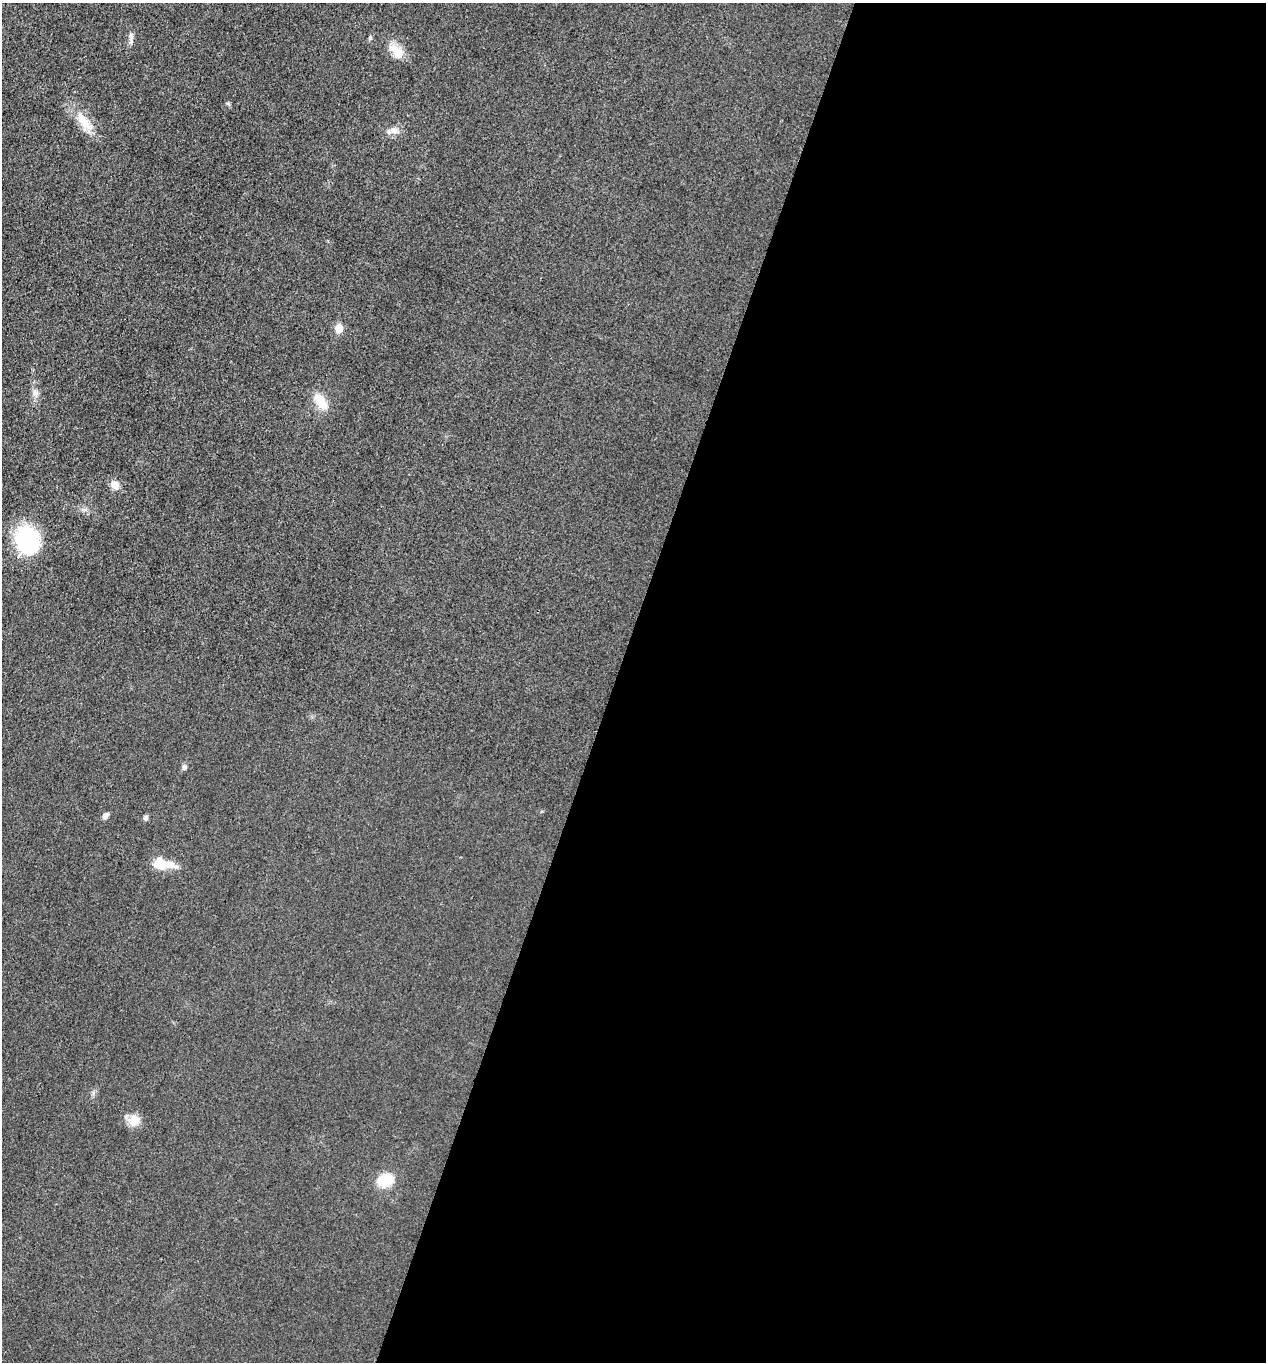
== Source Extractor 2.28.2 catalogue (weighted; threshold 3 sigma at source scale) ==
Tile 12 of 4 x 4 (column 4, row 3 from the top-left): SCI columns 4066-5329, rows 1363-2722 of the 5466 x 5451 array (HDU 1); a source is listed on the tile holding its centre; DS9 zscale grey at full resolution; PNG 1268 x 1364 px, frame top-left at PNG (2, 3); no overlay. Shown black and unused: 52% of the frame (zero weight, under 3 of 4 exposures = <1% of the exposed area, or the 3 px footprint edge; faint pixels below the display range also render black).
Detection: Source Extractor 2.28.2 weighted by HDU 2 'WHT'; one run over the whole footprint, this tile lists its part. Background 0.0176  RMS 0.006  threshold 0.0269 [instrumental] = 3 sigma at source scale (4.5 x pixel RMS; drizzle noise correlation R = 1.50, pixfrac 1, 0.05/0.05 arcsec/px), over >= 5 px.
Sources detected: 16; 1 inside a brighter listed object's ellipse — not listed separately; the other 15 listed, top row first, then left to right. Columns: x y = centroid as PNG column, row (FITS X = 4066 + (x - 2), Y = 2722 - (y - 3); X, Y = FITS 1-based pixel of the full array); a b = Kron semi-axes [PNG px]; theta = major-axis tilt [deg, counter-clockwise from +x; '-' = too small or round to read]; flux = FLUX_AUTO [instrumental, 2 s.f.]
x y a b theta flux
131 38 19 5 -87 2.4
396 51 24 12 -41 8.8
84 122 34 11 -53 12
394 131 11 9 -9 4
339 328 6 5 - 11
35 393 8 6 -45 2.1
321 402 22 11 -56 11
115 485 11 9 -52 4.6
27 540 26 20 -62 60
184 767 8 6 86 1.4
106 815 8 6 49 2
146 818 8 5 50 1.3
161 866 24 12 13 9.3
135 1120 16 14 67 6.4
385 1180 15 11 17 18
Unlisted compact peaks at least as high as the median listed source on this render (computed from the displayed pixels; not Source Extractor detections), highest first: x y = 370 38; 228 103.